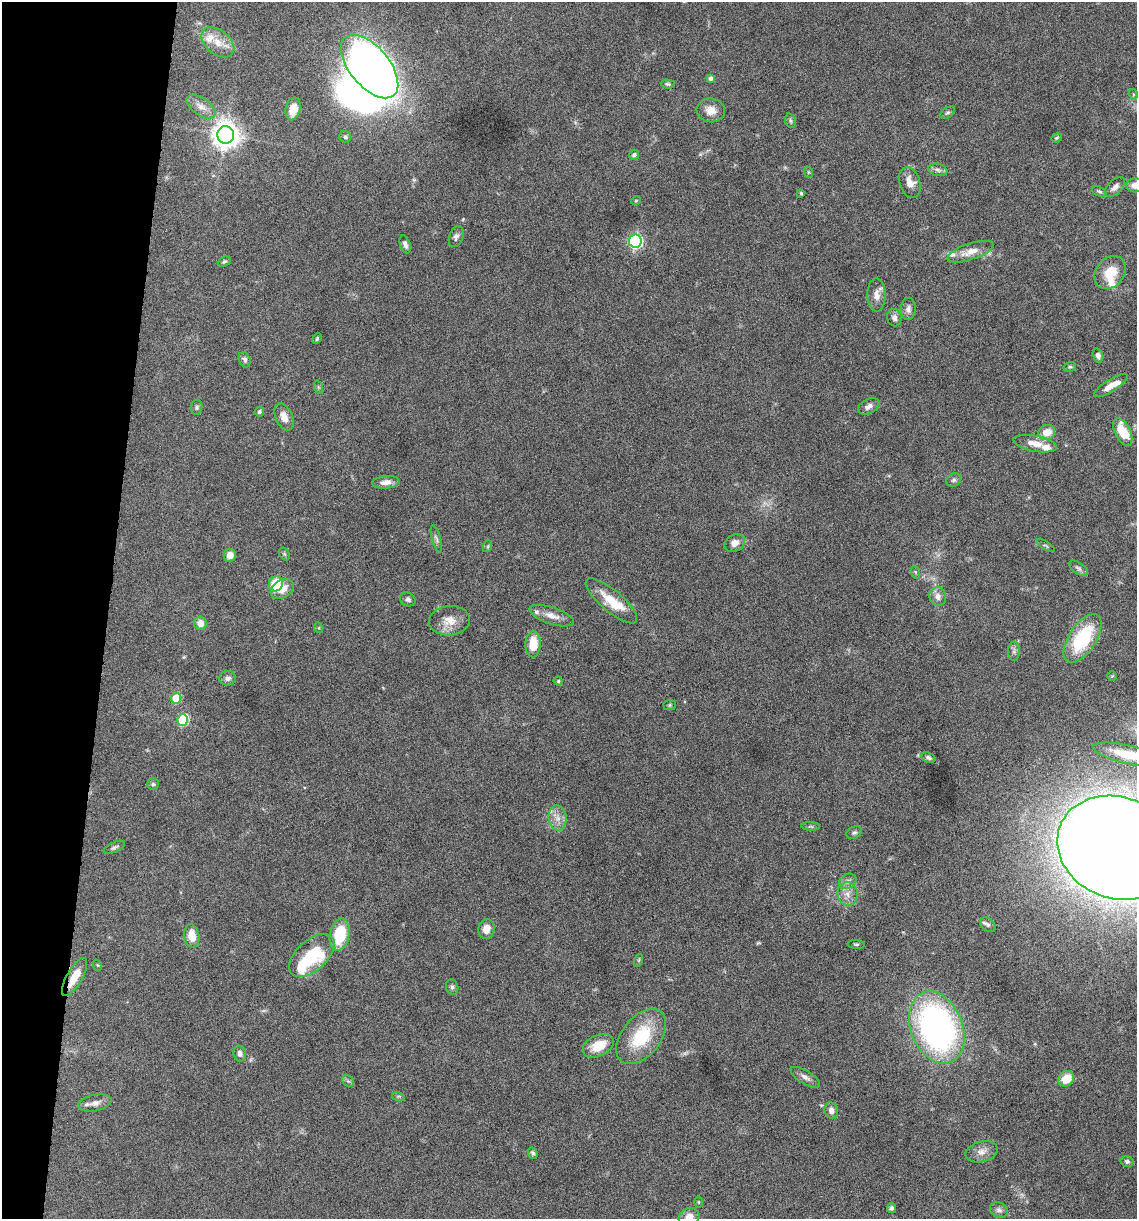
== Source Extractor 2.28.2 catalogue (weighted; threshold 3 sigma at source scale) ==
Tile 9 of 4 x 4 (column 1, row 3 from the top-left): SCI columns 236-1370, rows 1218-2434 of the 4893 x 4871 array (HDU 1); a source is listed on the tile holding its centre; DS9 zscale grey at full resolution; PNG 1139 x 1221 px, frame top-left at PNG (2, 2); each listed source drawn as its Kron ellipse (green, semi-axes under 4 px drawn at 4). Shown black and unused: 9% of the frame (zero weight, under 10 of 20 exposures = <1% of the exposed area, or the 3 px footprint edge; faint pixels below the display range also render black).
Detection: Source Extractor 2.28.2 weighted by HDU 2 'WHT'; one run over the whole footprint, this tile lists its part. Background 0.0424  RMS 0.0026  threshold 0.0105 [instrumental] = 3 sigma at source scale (4.09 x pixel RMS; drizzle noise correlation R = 1.36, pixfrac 0.8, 0.05/0.05 arcsec/px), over >= 5 px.
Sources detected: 120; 1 too faint to see at this stretch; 2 inside a brighter object's white glare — neither listed nor drawn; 8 inside a brighter listed object's ellipse — not listed separately; the other 109 listed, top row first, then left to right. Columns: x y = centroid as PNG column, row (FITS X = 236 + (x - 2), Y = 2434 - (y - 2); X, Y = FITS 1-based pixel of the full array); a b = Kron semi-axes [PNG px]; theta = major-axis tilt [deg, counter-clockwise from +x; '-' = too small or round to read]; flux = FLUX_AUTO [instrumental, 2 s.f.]
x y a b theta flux
218 42 19 12 -39 3.4
370 66 38 20 -50 190
710 78 4 4 - 0.72
668 84 7 4 -3 0.42
1133 94 5 3 - 0.26
201 107 16 9 -35 2
293 109 11 7 76 3.4
711 110 14 12 -8 2.5
948 113 8 5 36 0.47
791 121 7 5 -73 0.44
226 135 9 8 - 280
345 137 6 5 - 0.48
1057 138 6 4 21 0.29
634 155 5 5 - 0.51
938 170 10 6 -12 0.76
808 172 6 3 -72 0.23
910 183 16 10 -74 2.7
1135 185 8 7 - 1.7
1115 187 12 7 45 1.2
1099 191 8 4 -22 0.42
801 193 3 3 - 0.28
636 200 5 3 - 0.18
456 237 11 7 69 0.83
635 241 6 6 - 43
405 244 9 5 -73 0.89
970 252 24 8 18 2.9
224 262 7 4 26 0.39
1110 273 18 14 50 4.9
876 295 17 9 -89 1.9
908 309 11 7 86 1.1
894 318 9 7 -73 1.1
317 339 5 3 - 0.26
1098 355 7 5 -72 0.96
245 360 8 5 -70 0.66
1070 367 6 5 - 0.39
1111 385 19 6 32 2.5
318 387 7 4 -71 0.35
869 406 11 7 29 1.1
197 407 7 5 82 0.46
259 412 5 4 - 0.45
284 417 14 8 -67 2.2
1047 432 9 7 23 3.6
1123 432 15 7 -63 5.9
1035 444 22 8 -11 2.9
954 480 8 6 32 0.58
386 482 13 6 5 1.6
436 539 14 4 -75 0.7
735 543 11 8 27 1.8
488 546 6 4 72 0.26
1046 546 10 3 -32 0.36
284 554 7 5 -59 0.38
230 555 6 6 - 1.8
1078 568 11 5 -37 0.74
915 572 6 4 -71 0.32
276 584 8 7 - 7
282 589 12 8 32 3
938 596 9 8 - 1.4
408 599 8 6 -28 0.75
611 601 32 10 -40 6.1
552 616 23 8 -18 2.4
449 621 20 14 4 3.4
200 623 6 6 - 2.1
319 628 5 3 - 0.21
1083 638 27 13 57 16
533 644 13 7 88 5.2
1014 651 10 6 90 0.69
1112 676 4 4 - 0.25
228 678 8 7 - 0.92
558 681 4 4 - 0.31
176 698 5 5 - 8.4
670 705 6 5 - 0.35
183 720 6 5 - 17
1128 755 36 9 -13 6.4
928 758 7 5 -22 0.58
153 784 5 5 - 0.42
558 818 12 9 -84 1.9
811 826 9 4 -3 0.4
854 833 8 5 24 0.49
114 847 11 5 24 0.59
1117 848 61 50 -21 970
848 881 9 7 31 1
848 894 11 10 - 1.9
988 925 9 6 -38 0.62
486 929 10 8 78 2.3
340 935 16 9 78 10
192 936 11 7 -81 3.4
856 944 9 3 -4 0.33
312 955 27 15 42 15
639 960 6 4 71 0.31
97 965 6 3 -71 0.23
75 977 21 7 60 4.1
452 987 8 6 -74 0.53
937 1027 37 26 -68 83
641 1036 32 19 52 12
598 1046 16 10 25 4.8
240 1054 8 6 -81 0.91
805 1077 17 6 -31 1.2
1066 1079 8 7 - 4.4
348 1081 6 5 - 0.42
398 1096 6 4 -17 0.32
95 1103 17 8 12 1.5
831 1111 8 6 -70 1.3
982 1152 16 10 15 1.9
533 1153 6 4 -66 0.52
1127 1161 6 5 - 0.56
699 1202 6 4 -90 0.25
892 1208 5 4 - 0.53
999 1210 9 7 -27 0.85
689 1217 10 8 27 2.1
Overlapping masked pixels (flux is a lower limit): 1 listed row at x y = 75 977
Isophote crosses this tile's border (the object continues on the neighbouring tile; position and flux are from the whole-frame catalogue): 4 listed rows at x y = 1135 185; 1128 755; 1117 848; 689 1217